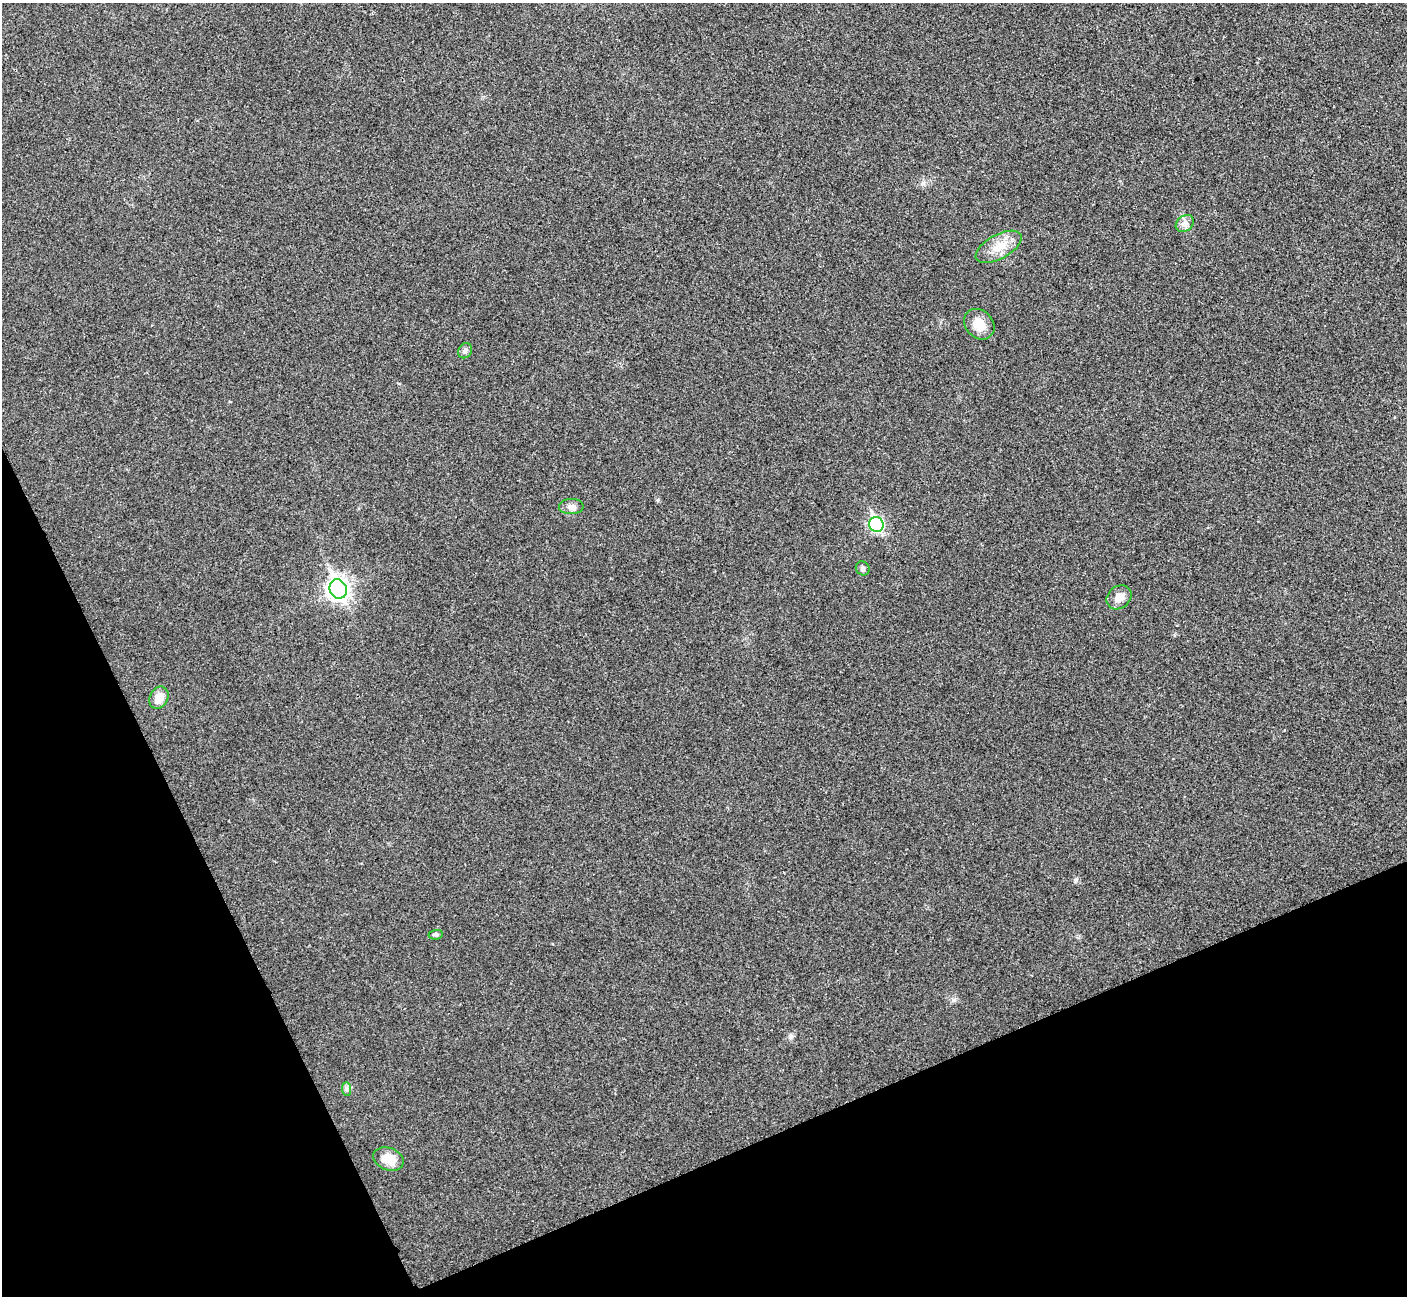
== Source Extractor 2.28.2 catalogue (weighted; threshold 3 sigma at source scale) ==
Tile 14 of 4 x 4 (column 2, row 4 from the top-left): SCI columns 1411-2815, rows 159-1452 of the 5634 x 5622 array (HDU 1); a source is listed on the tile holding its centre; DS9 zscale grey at full resolution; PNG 1409 x 1298 px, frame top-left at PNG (2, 3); each listed source drawn as its Kron ellipse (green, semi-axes under 4 px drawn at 4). Shown black and unused: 22% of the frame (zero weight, under 3 of 4 exposures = <1% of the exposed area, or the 3 px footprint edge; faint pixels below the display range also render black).
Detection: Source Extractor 2.28.2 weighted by HDU 2 'WHT'; one run over the whole footprint, this tile lists its part. Background 0.0537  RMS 0.0067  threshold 0.0302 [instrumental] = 3 sigma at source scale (4.5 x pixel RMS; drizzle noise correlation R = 1.50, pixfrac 1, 0.05/0.05 arcsec/px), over >= 5 px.
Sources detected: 13; all 13 listed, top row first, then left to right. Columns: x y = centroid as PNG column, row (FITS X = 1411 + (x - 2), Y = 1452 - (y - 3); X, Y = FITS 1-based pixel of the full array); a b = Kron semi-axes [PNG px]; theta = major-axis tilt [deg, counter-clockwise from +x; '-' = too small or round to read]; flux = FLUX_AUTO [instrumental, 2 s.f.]
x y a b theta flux
1185 223 10 7 39 3.2
998 247 25 12 29 12
979 324 17 13 -45 10
465 351 8 6 56 1.8
571 507 12 7 4 3.3
876 524 8 7 - 110
863 568 7 6 - 1.7
338 589 10 8 -67 370
1119 597 13 11 42 5.8
159 698 11 9 64 8.1
436 935 7 5 7 1.1
346 1089 7 4 -89 1.6
388 1159 16 11 -21 11
Unlisted compact peaks at least as high as the median listed source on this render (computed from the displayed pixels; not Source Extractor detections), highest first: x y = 1076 880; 791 1036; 954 1000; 923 183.